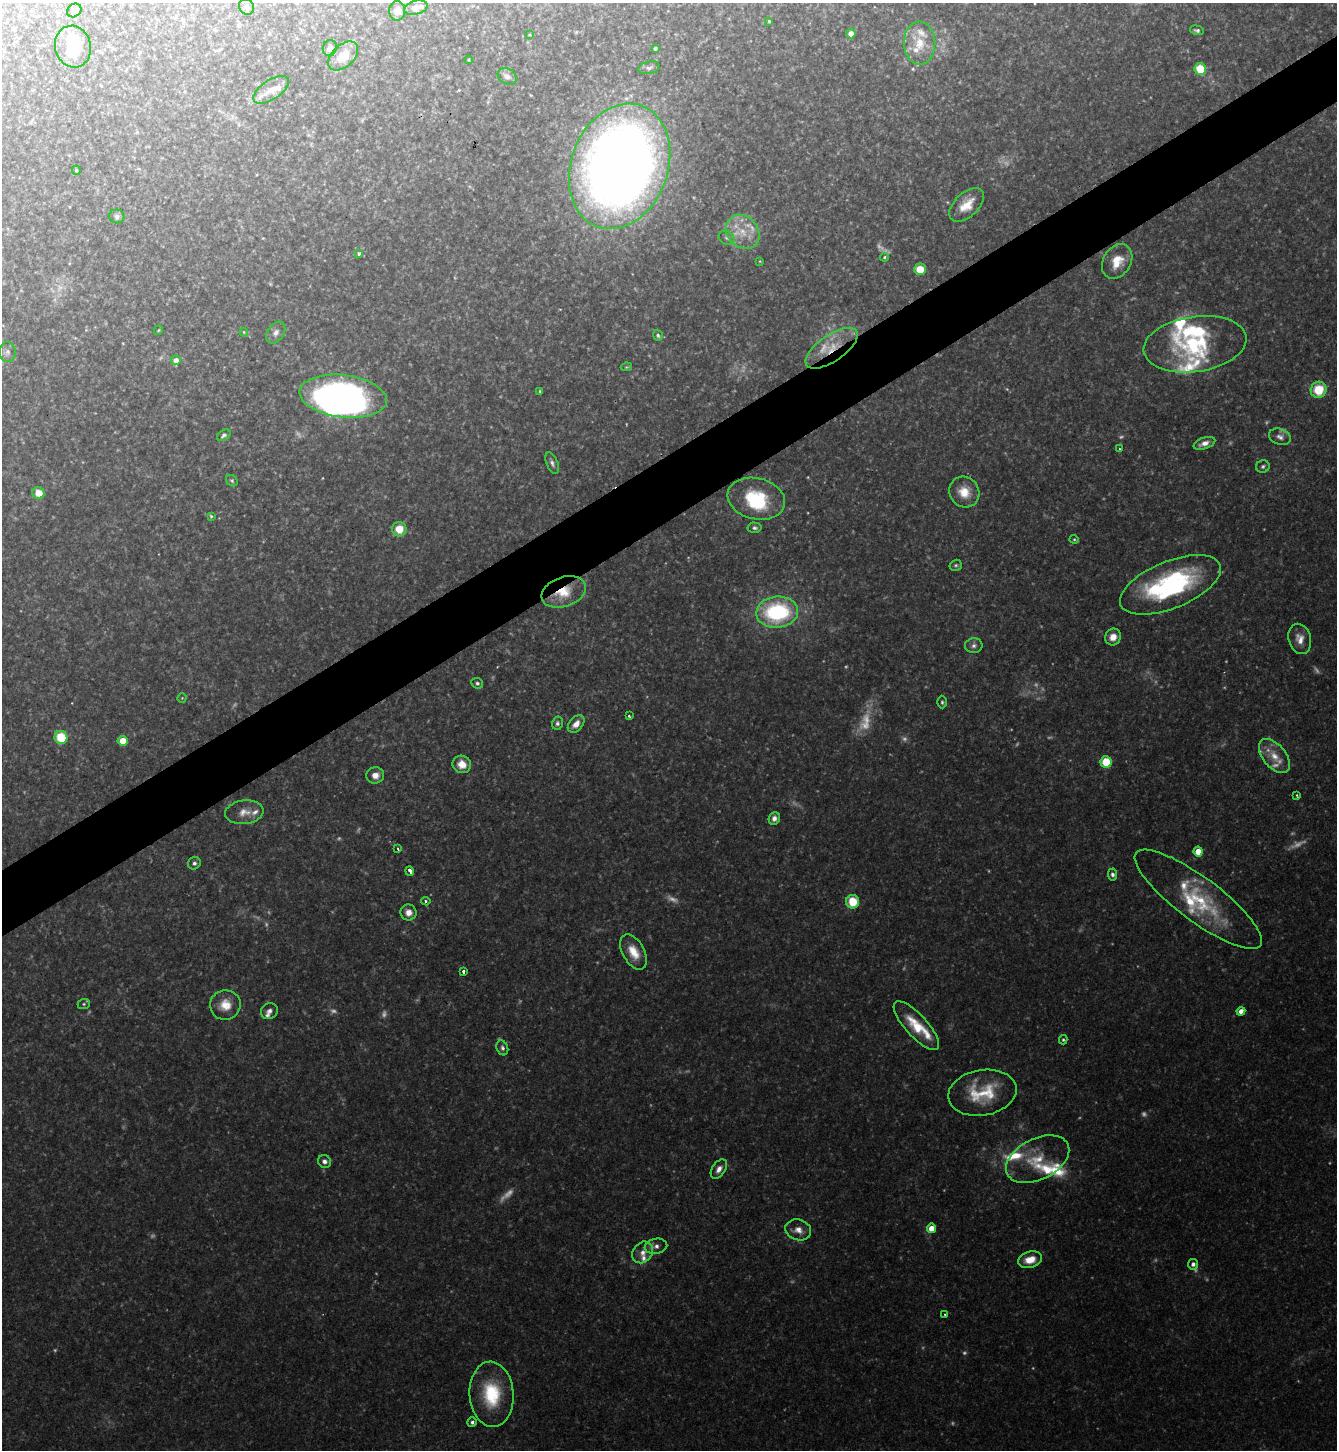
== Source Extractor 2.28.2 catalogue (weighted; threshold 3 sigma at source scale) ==
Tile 10 of 4 x 4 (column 2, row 3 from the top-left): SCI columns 1490-2824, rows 1449-2896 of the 5786 x 5793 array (HDU 1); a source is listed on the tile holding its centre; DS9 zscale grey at full resolution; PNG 1339 x 1452 px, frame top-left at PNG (2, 3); each listed source drawn as its Kron ellipse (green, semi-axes under 4 px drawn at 4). Shown black and unused: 5% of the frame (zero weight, under 2 of 3 exposures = <1% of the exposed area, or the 3 px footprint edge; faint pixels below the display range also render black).
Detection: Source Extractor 2.28.2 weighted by HDU 2 'WHT'; one run over the whole footprint, this tile lists its part. Background 0.113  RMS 0.0063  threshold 0.0283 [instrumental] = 3 sigma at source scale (4.5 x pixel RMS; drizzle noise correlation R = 1.50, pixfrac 1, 0.05/0.05 arcsec/px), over >= 5 px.
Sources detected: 168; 39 too faint to see at this stretch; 4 inside a brighter object's white glare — neither listed nor drawn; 17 inside a brighter listed object's ellipse — not listed separately; the other 108 listed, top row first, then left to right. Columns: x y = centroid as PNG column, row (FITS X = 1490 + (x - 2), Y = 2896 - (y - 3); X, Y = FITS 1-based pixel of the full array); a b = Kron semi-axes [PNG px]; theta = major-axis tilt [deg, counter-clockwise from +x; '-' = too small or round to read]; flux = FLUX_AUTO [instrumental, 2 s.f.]
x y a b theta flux
246 7 8 7 - 2.1
416 8 12 7 14 6.3
74 10 7 6 - 2.4
397 11 9 8 - 4.7
769 21 3 3 - 0.77
1197 30 7 4 -14 1.4
851 33 5 5 - 4.9
530 35 4 3 - 0.59
920 43 21 15 -88 14
73 47 21 18 -75 16
330 48 8 7 - 3
655 48 3 3 - 1.2
343 56 18 11 43 12
469 60 4 3 - 0.52
649 68 11 6 14 1.7
1200 69 6 5 - 21
507 76 10 7 -30 3.8
271 90 20 9 33 7.9
620 166 64 48 69 820
76 170 5 3 - 0.99
967 205 21 12 43 12
117 216 7 7 - 2
743 232 18 15 -47 14
727 238 8 6 -30 1.9
359 253 4 4 - 1.6
884 257 4 4 - 0.92
760 261 4 2 - 0.42
1117 261 18 13 58 13
920 269 6 6 - 11
158 330 5 3 - 0.7
244 332 4 4 - 0.58
276 333 12 8 56 3.4
658 335 5 5 - 1.2
1195 344 52 27 8 62
832 348 30 13 35 19
8 352 10 8 -89 2.7
176 360 5 5 - 4.3
626 367 6 4 10 0.7
1319 390 8 8 - 20
540 391 4 3 - 0.65
343 396 44 21 -7 270
224 435 7 5 33 1.6
1280 437 11 8 -21 3
1204 443 11 5 19 4.3
1119 449 3 2 - 0.57
552 463 11 5 -67 2.1
1263 466 7 6 - 1.4
232 481 6 5 - 1.1
964 492 16 14 -51 11
38 493 6 6 - 9.2
756 499 29 20 -14 40
211 516 4 4 - 0.79
755 528 7 5 -3 1.6
399 529 7 7 - 12
1074 539 4 4 - 0.71
956 565 6 5 - 1.2
1170 585 53 23 22 100
564 592 23 14 19 17
777 612 21 15 5 70
1113 637 8 7 - 6
1300 639 15 11 -75 6.7
974 646 8 7 - 2.7
477 683 6 5 - 1.5
182 698 4 4 - 0.66
942 702 6 4 -90 1.2
629 716 3 3 - 0.8
557 723 7 5 76 1.6
576 724 10 6 48 5.7
61 737 6 6 - 25
123 741 5 5 - 16
1274 756 20 11 -50 11
1106 762 6 5 - 23
462 764 9 8 - 7.7
375 775 9 8 - 5.1
1297 795 4 3 - 0.79
244 812 19 12 6 7.3
774 818 6 5 - 2.7
398 849 4 3 - 1.2
1198 851 5 4 - 12
194 863 6 6 - 1.8
410 871 5 3 - 15
1112 874 6 4 -86 1.9
1198 899 77 22 -37 50
426 901 4 4 - 1.1
853 902 7 6 - 19
409 912 8 8 - 4.9
634 952 19 11 -60 11
463 971 4 3 - 2
84 1004 6 5 - 0.99
225 1005 15 14 - 10
269 1011 9 7 33 2.7
1241 1011 4 4 - 5.6
916 1026 31 11 -48 20
1063 1040 4 3 - 0.89
502 1048 7 5 -70 1.7
982 1093 34 23 10 30
1038 1159 34 20 27 24
324 1161 7 6 - 2.6
719 1169 11 6 55 3.8
932 1228 5 4 - 10
798 1230 13 10 -18 5.5
656 1246 11 7 12 3.5
643 1252 12 9 51 5
1030 1260 12 8 15 9.8
1193 1264 5 5 - 2.4
945 1314 3 3 - 0.87
492 1394 32 22 -86 37
472 1422 5 4 - 1.8
Overlapping masked pixels (flux is a lower limit): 2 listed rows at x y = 832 348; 564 592